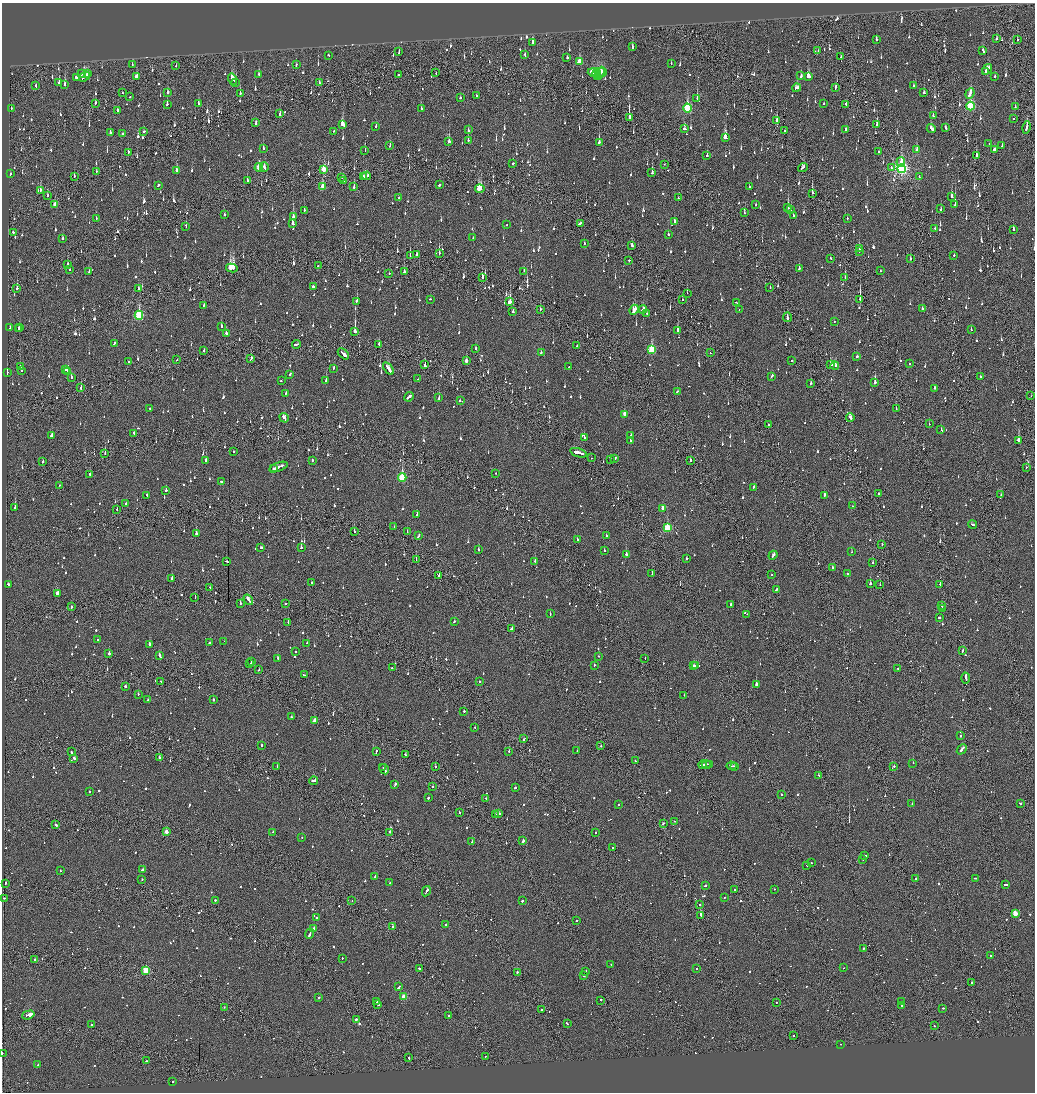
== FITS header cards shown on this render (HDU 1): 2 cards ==
NAXIS1  =                 2065
NAXIS2  =                 2180

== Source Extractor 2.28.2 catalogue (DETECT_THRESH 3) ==
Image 2065 x 2180 px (HDU 1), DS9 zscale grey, zoomed out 1/2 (1 PNG px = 2 x 2 image px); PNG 1037 x 1094 px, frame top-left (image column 1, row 2179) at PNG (2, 3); each listed source drawn as its Kron ellipse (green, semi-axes under 4 px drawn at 4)
Background -0.127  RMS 0.075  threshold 0.225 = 3 sigma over >= 5 px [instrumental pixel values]
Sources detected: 1761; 99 cannot appear on this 1/2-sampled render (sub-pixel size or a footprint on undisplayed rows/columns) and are neither listed nor drawn; of the other 1662, the 500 brightest by FLUX_AUTO listed and drawn (1162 fainter detections omitted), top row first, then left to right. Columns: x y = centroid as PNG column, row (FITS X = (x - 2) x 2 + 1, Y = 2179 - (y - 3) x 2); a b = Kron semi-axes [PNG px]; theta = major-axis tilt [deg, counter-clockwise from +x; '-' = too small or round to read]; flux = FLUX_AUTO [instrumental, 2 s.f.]
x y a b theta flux
876 39 3 2 - 88
996 39 3 2 - 68
1017 40 2 2 - 68
533 42 4 2 - 160
632 47 3 2 - 190
983 50 4 2 - 140
818 51 2 2 - 200
399 52 3 2 - 100
329 55 3 2 - 69
525 55 3 2 - 73
567 57 2 2 - 230
841 57 4 1 - 110
579 62 4 3 - 350
671 63 3 2 - 79
132 65 3 1 - 83
176 65 2 1 - 68
296 65 2 2 - 73
987 69 6 2 56 280
985 72 2 2 - 71
87 73 3 2 - 150
436 73 2 1 - 64
593 73 5 3 - 250
597 73 5 3 - 150
599 73 7 3 59 160
601 73 6 2 23 320
81 74 2 2 - 530
259 75 3 2 - 84
398 75 2 1 - 150
84 76 6 2 39 290
136 76 3 3 - 150
801 76 4 2 - 64
995 76 2 2 - 94
77 77 4 2 - 160
808 77 3 3 - 720
232 79 6 3 -75 260
235 82 4 1 - 100
59 83 3 2 - 160
319 83 2 1 - 74
65 85 2 2 - 640
36 86 2 2 - 74
913 86 3 2 - 76
835 87 4 2 - 86
797 88 4 3 - 130
167 92 3 2 - 100
122 93 2 1 - 72
924 93 2 2 - 83
970 93 6 2 70 200
240 94 2 2 - 380
476 96 2 2 - 67
130 97 2 2 - 67
460 98 2 2 - 120
697 98 2 2 - 190
95 103 3 2 - 67
198 103 3 2 - 77
824 103 2 2 - 79
167 104 3 2 - 110
846 104 2 2 - 130
970 106 4 3 - 1300
1015 107 3 2 - 88
11 108 2 2 - 86
687 108 4 3 - 1100
421 109 3 2 - 230
117 111 3 2 - 180
280 114 3 2 - 84
933 116 3 2 - 72
629 117 3 2 - 1800
1013 118 2 2 - 220
777 121 3 2 - 200
256 123 4 2 - 94
342 125 4 3 - 200
877 125 2 2 - 520
376 126 2 2 - 110
1026 127 6 2 77 280
931 128 4 2 - 190
946 128 4 2 - 93
685 129 3 2 - 110
845 129 2 2 - 660
468 130 2 2 - 89
785 130 2 1 - 110
144 131 2 2 - 87
334 131 2 2 - 79
110 132 2 2 - 290
123 134 2 2 - 68
725 137 4 3 - 780
468 140 2 2 - 64
449 141 3 2 - 260
599 142 4 2 - 260
989 143 2 2 - 66
390 145 3 2 - 74
1002 146 3 2 - 82
263 149 3 2 - 70
994 149 3 2 - 87
365 150 2 2 - 130
917 150 3 2 - 330
879 151 2 2 - 240
128 152 3 2 - 95
707 156 3 2 - 230
976 156 3 2 - 280
901 162 5 2 - 150
513 163 2 2 - 120
664 164 2 1 - 75
259 167 4 3 - 330
264 167 4 2 - 120
803 167 5 2 - 220
891 167 3 1 - 180
324 169 4 2 - 380
901 169 4 4 - 3700
177 170 2 2 - 440
96 171 2 1 - 110
652 173 2 2 - 470
10 174 3 2 - 82
74 176 2 2 - 91
367 176 4 2 - 170
341 177 2 1 - 180
363 177 2 2 - 78
919 177 2 1 - 97
247 181 3 2 - 70
344 181 3 2 - 83
158 185 3 2 - 130
439 185 2 2 - 680
323 186 4 2 - 290
354 187 3 2 - 120
749 187 2 2 - 420
480 189 4 4 - 870
40 190 4 3 - 110
812 193 3 2 - 390
47 195 3 2 - 100
952 196 3 2 - 200
399 198 2 1 - 220
678 198 2 1 - 79
55 204 3 2 - 190
756 205 2 2 - 63
955 205 4 2 - 1100
788 208 3 2 - 450
941 209 2 2 - 120
304 210 2 2 - 79
791 210 2 2 - 79
744 213 3 2 - 140
224 214 2 2 - 65
793 215 3 2 - 110
293 217 4 2 - 210
96 218 2 2 - 88
847 218 2 2 - 68
674 221 2 2 - 87
580 223 3 2 - 67
293 224 3 2 - 1200
506 225 2 2 - 70
186 226 3 2 - 91
935 228 2 2 - 64
1013 229 2 2 - 310
13 232 2 2 - 69
668 234 2 2 - 170
473 238 2 2 - 75
62 239 2 2 - 94
584 244 2 1 - 100
632 246 2 2 - 150
860 248 4 1 - 110
859 251 3 2 - 170
439 253 2 2 - 130
416 254 3 2 - 73
954 255 2 2 - 78
410 256 2 1 - 230
831 258 2 2 - 93
910 259 2 2 - 96
629 260 2 2 - 160
67 264 3 2 - 100
318 266 3 2 - 89
232 268 6 3 -11 2000
799 269 3 2 - 130
69 270 2 2 - 89
89 271 2 1 - 85
524 271 2 2 - 70
880 271 2 2 - 64
404 272 3 2 - 180
389 273 2 2 - 64
482 278 2 2 - 260
845 278 3 2 - 100
313 287 3 2 - 140
17 288 3 2 - 210
138 288 2 2 - 77
770 288 2 1 - 120
687 293 2 1 - 74
430 299 2 2 - 89
683 299 2 1 - 76
860 299 3 1 - 870
357 301 2 2 - 140
510 302 3 2 - 1000
736 302 3 2 - 63
204 305 2 2 - 100
922 308 2 2 - 140
540 309 2 2 - 99
643 309 4 3 - 190
739 309 2 2 - 84
634 310 5 3 - 470
513 312 3 2 - 110
646 313 2 2 - 97
139 315 4 3 - 1200
787 317 5 2 - 160
834 321 2 2 - 110
221 326 3 2 - 90
10 328 3 2 - 89
20 328 3 2 - 100
18 329 2 2 - 76
677 330 3 2 - 440
971 330 2 2 - 77
355 331 4 2 - 1100
226 333 3 2 - 120
114 343 2 2 - 210
296 344 4 2 - 210
379 344 3 2 - 140
577 346 2 2 - 140
476 349 2 2 - 73
651 350 4 3 - 770
204 351 3 2 - 92
541 353 2 2 - 86
710 353 2 1 - 63
343 354 7 2 -45 1700
857 357 3 2 - 110
251 359 3 2 - 150
177 360 2 1 - 83
466 361 3 2 - 91
792 361 2 2 - 66
129 362 2 2 - 110
909 363 2 2 - 100
425 365 4 2 - 300
830 365 3 2 - 180
835 366 4 2 - 140
20 367 2 2 - 94
569 367 2 1 - 76
334 368 2 2 - 80
388 369 7 2 -55 310
21 370 2 2 - 74
66 370 3 2 - 79
68 371 2 2 - 190
7 372 3 2 - 110
290 374 2 2 - 80
772 376 3 2 - 81
71 377 2 2 - 63
980 377 2 2 - 100
418 379 2 2 - 64
326 380 2 2 - 100
281 381 2 2 - 68
875 382 3 2 - 780
811 383 3 2 - 86
81 387 3 2 - 170
935 388 2 2 - 92
677 391 2 2 - 82
286 393 2 2 - 69
1031 396 2 1 - 75
409 397 5 2 - 240
439 398 2 2 - 96
460 401 3 2 - 220
150 409 3 2 - 220
896 409 2 2 - 71
624 414 3 2 - 140
284 418 5 2 - 250
850 418 4 2 - 170
769 424 2 2 - 98
929 424 2 2 - 84
941 430 2 2 - 170
134 433 3 2 - 92
52 435 3 2 - 110
631 435 2 2 - 110
584 438 2 2 - 87
630 440 2 2 - 130
1018 440 2 2 - 1300
233 451 2 2 - 120
578 453 8 2 -17 2600
105 454 2 1 - 96
592 458 2 1 - 310
615 458 3 2 - 110
610 459 2 2 - 65
206 460 2 2 - 120
312 460 2 2 - 79
690 460 3 1 - 190
43 461 3 2 - 210
278 467 10 2 20 420
1026 467 2 1 - 97
274 469 2 1 - 75
496 473 2 2 - 67
90 474 2 2 - 290
402 477 4 3 - 870
221 481 2 2 - 270
59 485 2 2 - 81
754 487 3 2 - 72
166 490 3 2 - 70
879 494 2 2 - 72
147 495 2 2 - 71
824 495 2 2 - 190
1001 495 2 2 - 66
126 503 2 2 - 86
853 506 2 1 - 120
15 507 2 2 - 320
663 508 3 2 - 140
117 510 2 2 - 66
417 514 3 2 - 170
973 525 4 2 - 160
394 527 2 2 - 64
667 528 3 3 - 920
354 531 2 2 - 180
407 532 2 1 - 73
196 533 3 2 - 820
418 535 3 2 - 270
606 536 2 2 - 260
577 539 2 2 - 120
882 544 2 1 - 76
261 548 3 2 - 89
301 548 2 2 - 130
478 550 2 2 - 170
604 550 2 2 - 71
852 552 2 2 - 100
626 554 2 2 - 380
773 555 5 2 - 240
687 558 3 2 - 73
416 560 2 1 - 98
227 561 3 2 - 95
535 561 2 2 - 63
872 563 2 2 - 91
832 568 2 2 - 170
652 574 2 2 - 120
847 574 2 2 - 72
772 575 2 2 - 150
439 576 2 2 - 190
172 579 3 2 - 500
311 583 2 2 - 120
8 584 3 2 - 70
870 584 2 2 - 310
940 584 2 2 - 120
880 585 2 1 - 75
210 587 2 1 - 80
777 589 3 2 - 130
57 593 4 2 - 230
195 597 2 1 - 63
248 600 6 2 -57 280
240 603 2 2 - 88
286 603 3 2 - 81
731 604 2 2 - 100
941 606 2 2 - 63
71 607 2 1 - 230
942 609 2 2 - 140
550 613 2 2 - 76
747 614 2 2 - 79
939 618 2 2 - 110
288 622 2 2 - 95
454 622 2 2 - 91
511 628 3 2 - 84
97 640 2 2 - 64
224 641 2 1 - 170
210 643 3 2 - 99
307 643 2 2 - 81
149 644 3 2 - 240
963 650 3 1 - 130
295 652 2 2 - 83
109 654 2 2 - 150
160 655 4 2 - 240
598 656 2 2 - 66
278 658 3 2 - 130
645 658 2 1 - 96
251 662 2 1 - 63
250 663 2 2 - 160
594 665 2 2 - 69
694 666 2 2 - 140
696 666 2 2 - 230
392 668 2 2 - 94
898 668 2 2 - 210
259 670 2 1 - 120
304 675 2 2 - 270
966 678 5 1 - 660
161 681 2 2 - 64
479 681 2 2 - 170
756 684 2 2 - 1000
126 686 3 2 - 130
138 694 2 2 - 74
684 695 2 2 - 67
148 700 2 2 - 92
213 700 2 2 - 120
464 711 2 2 - 110
291 717 2 2 - 95
315 721 3 2 - 120
475 727 2 2 - 95
960 736 2 2 - 88
524 739 3 2 - 70
262 746 3 2 - 120
601 746 2 1 - 78
962 749 5 2 - 300
376 751 3 2 - 84
509 751 2 2 - 100
577 751 2 2 - 77
71 752 2 2 - 150
405 755 3 2 - 97
159 757 2 2 - 140
74 758 3 2 - 260
635 761 3 2 - 110
913 763 2 2 - 220
709 764 2 2 - 140
703 765 4 2 - 170
706 765 4 1 - 190
731 766 5 2 - 170
734 766 3 2 - 76
277 767 2 2 - 95
383 767 2 1 - 84
435 767 2 1 - 180
894 767 2 2 - 180
384 769 5 2 - 290
818 775 2 2 - 120
314 781 4 2 - 170
395 785 3 2 - 160
433 787 2 2 - 87
515 788 3 2 - 100
89 792 2 2 - 280
782 794 2 2 - 120
428 798 2 2 - 140
486 798 2 2 - 110
912 804 2 2 - 75
1020 804 2 2 - 200
618 805 2 2 - 78
459 813 2 2 - 92
496 814 2 1 - 78
498 814 4 2 - 170
674 821 2 2 - 69
664 823 3 1 - 130
56 825 3 2 - 180
166 832 3 2 - 160
273 832 3 2 - 67
390 832 2 2 - 460
596 833 2 2 - 74
302 838 2 2 - 63
523 841 3 2 - 570
472 842 2 2 - 180
613 848 2 2 - 130
865 856 2 2 - 430
863 860 2 1 - 63
811 862 2 2 - 82
807 865 2 2 - 77
143 870 2 2 - 96
61 871 2 2 - 67
375 876 3 2 - 90
915 878 2 2 - 140
975 878 2 2 - 72
142 880 2 1 - 63
6 883 2 2 - 160
390 883 2 2 - 79
1006 885 4 2 - 140
705 886 3 2 - 76
774 889 2 2 - 69
734 890 3 2 - 180
426 891 5 2 - 200
725 897 2 2 - 100
4 898 2 2 - 73
215 900 2 2 - 76
352 901 2 2 - 75
522 901 2 2 - 300
700 904 2 2 - 91
1015 913 3 2 - 250
701 915 3 2 - 3500
316 918 3 2 - 72
576 921 2 2 - 81
446 924 2 2 - 83
393 926 2 2 - 150
314 928 2 2 - 270
310 934 5 2 - 280
863 948 2 2 - 410
990 956 2 2 - 96
342 958 2 2 - 83
35 960 2 1 - 87
611 964 2 2 - 69
419 968 2 2 - 86
697 968 2 2 - 79
843 968 2 1 - 120
146 970 3 3 - 840
586 971 3 1 - 63
517 972 2 1 - 420
584 976 2 2 - 230
971 982 2 1 - 250
399 987 4 2 - 210
319 997 2 2 - 100
404 997 3 3 - 460
600 1000 2 2 - 250
377 1002 3 2 - 110
776 1002 2 2 - 100
902 1002 3 2 - 100
378 1005 2 2 - 81
901 1006 3 2 - 130
224 1007 2 1 - 130
943 1008 2 1 - 240
541 1009 2 1 - 120
28 1015 6 2 16 6200
449 1015 2 2 - 140
356 1019 2 2 - 130
567 1023 3 2 - 94
91 1025 2 2 - 68
934 1026 2 2 - 87
793 1036 2 2 - 73
840 1044 2 1 - 67
2 1053 2 1 - 80
485 1056 2 1 - 110
409 1058 2 2 - 90
147 1061 2 2 - 120
38 1065 2 2 - 520
173 1082 2 2 - 100
At the frame edge (FLAGS 8, measured only in part): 1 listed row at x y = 2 1053
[1162 fainter detections neither listed nor drawn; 99 sub-pixel or undisplayed-footprint detections neither listed nor drawn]